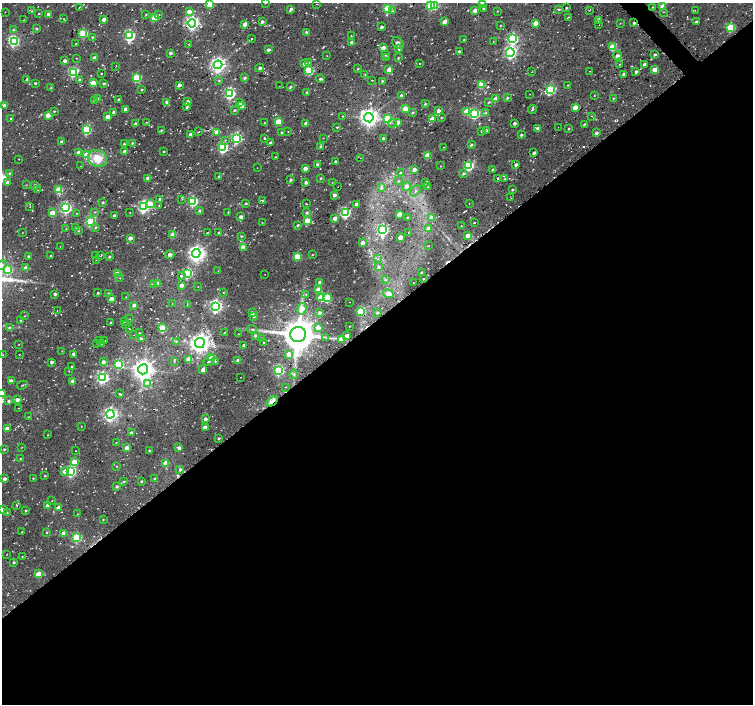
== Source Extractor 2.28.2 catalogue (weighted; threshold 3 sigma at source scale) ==
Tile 15 of 4 x 4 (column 3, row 4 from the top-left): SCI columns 3032-4533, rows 224-1627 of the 6037 x 5999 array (HDU 1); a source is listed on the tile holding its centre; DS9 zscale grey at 2 x 2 block average (1 PNG px = mean of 2 x 2 image px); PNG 755 x 706 px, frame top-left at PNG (2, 3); each listed source drawn as its Kron ellipse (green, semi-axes under 4 px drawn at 4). Shown black and unused: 55% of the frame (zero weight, under 2 of 3 exposures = <1% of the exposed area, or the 3 px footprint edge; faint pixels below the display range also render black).
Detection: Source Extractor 2.28.2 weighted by HDU 2 'WHT'; one run over the whole footprint, this tile lists its part. Background 0.0519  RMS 0.0082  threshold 0.0367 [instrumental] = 3 sigma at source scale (4.5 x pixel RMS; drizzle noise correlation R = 1.50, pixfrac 1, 0.0396/0.0396 arcsec/px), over >= 5 px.
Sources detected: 477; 1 inside a brighter object's white glare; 17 cosmic-ray / hot-pixel residue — neither listed nor drawn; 3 inside a brighter listed object's ellipse — not listed separately; the other 456 listed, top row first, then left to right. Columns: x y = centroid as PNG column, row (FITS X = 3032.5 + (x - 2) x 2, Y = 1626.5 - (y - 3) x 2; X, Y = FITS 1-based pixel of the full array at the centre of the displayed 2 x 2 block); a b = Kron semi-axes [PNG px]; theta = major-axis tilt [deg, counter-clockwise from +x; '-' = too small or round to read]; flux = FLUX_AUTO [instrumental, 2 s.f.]
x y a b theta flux
265 3 3 2 - 1.3
483 3 3 3 - 13
210 4 3 3 - 44
317 4 2 2 - 0.84
430 6 3 3 - 80
435 6 3 3 - 53
79 7 2 2 - 1.3
653 7 3 2 - 1.2
663 7 3 3 - 24
388 8 3 3 - 74
483 8 3 3 - 1.8
566 8 2 2 - 2
291 9 3 2 - 5.3
559 9 3 2 - 2.6
475 10 3 2 - 13
590 10 2 2 - 0.66
695 10 2 2 - 0.53
31 11 2 2 - 0.77
189 11 3 3 - 12
393 11 3 2 - 1.8
497 11 2 2 - 0.8
5 12 2 2 - 1.2
663 12 2 2 - 1.1
39 14 2 2 - 1.5
48 14 3 2 - 6.1
146 15 3 2 - 1.3
159 15 2 2 - 1
155 17 3 3 - 48
569 17 2 2 - 3.2
64 19 2 2 - 1.2
104 19 3 2 - 12
23 20 2 2 - 1
599 20 3 3 - 11
445 21 4 2 - 11
262 22 3 2 - 5.3
696 22 3 2 - 2.6
192 23 4 4 - 410
535 23 3 3 - 19
620 23 2 2 - 0.61
634 23 2 2 - 3.5
245 24 3 3 - 13
599 25 2 2 - 0.51
500 26 2 2 - 0.92
381 27 2 2 - 4.9
730 27 3 3 - 94
36 29 3 2 - 1.9
13 30 3 3 - 2.2
306 32 3 3 - 2.1
83 33 3 3 - 98
130 36 4 3 - 210
351 36 2 2 - 0.86
92 37 3 2 - 1.7
251 39 2 2 - 2.7
513 39 4 3 - 220
464 40 3 2 - 1.4
14 42 4 3 - 110
493 42 2 2 - 0.76
352 43 3 3 - 7.1
398 43 6 5 - 5
76 44 3 2 - 1.3
189 44 3 2 - 1.2
612 47 3 3 - 49
383 48 3 3 - 16
399 48 3 3 - 3.1
268 50 3 2 - 5.7
459 51 3 3 - 2.1
170 53 2 2 - 4.3
510 53 4 4 - 310
385 55 3 3 - 2.2
655 55 2 2 - 3
327 56 2 2 - 0.71
617 56 4 2 - 4.8
77 58 2 2 - 0.94
94 58 3 3 - 9
387 58 3 3 - 4.1
398 58 3 2 - 1.3
65 61 2 2 - 7
308 63 3 2 - 2.2
304 64 3 3 - 8.5
420 64 2 2 - 1.1
620 64 3 2 - 1
644 64 3 2 - 4.7
218 65 4 4 - 620
116 66 2 2 - 1.4
260 68 4 3 - 4.5
358 69 3 2 - 1.6
389 69 3 3 - 19
309 70 3 3 - 76
655 70 4 3 - 18
589 71 2 2 - 0.83
73 72 3 3 - 170
532 72 2 2 - 0.83
636 72 3 2 - 4
101 74 2 2 - 0.86
365 74 3 2 - 1.3
624 74 3 2 - 5.4
137 78 3 3 - 80
244 78 3 2 - 3.6
320 79 4 2 - 3.2
27 80 3 3 - 6
80 80 3 3 - 3.7
372 80 2 2 - 1.1
219 81 3 3 - 1.6
382 81 2 2 - 2.1
35 83 2 2 - 2.4
93 83 3 3 - 39
104 84 2 2 - 2.5
179 85 3 3 - 5.9
481 85 3 3 - 47
568 85 2 2 - 1.2
279 86 2 2 - 0.68
290 87 4 3 - 1.9
51 88 3 2 - 1.4
550 89 4 3 - 170
142 90 3 2 - 1.6
307 92 2 2 - 2.6
230 93 4 4 - 210
530 94 2 2 - 0.93
401 96 4 3 - 5.2
594 96 2 2 - 0.75
97 98 3 3 - 2
507 98 3 2 - 2.1
613 98 2 2 - 1.3
118 99 3 2 - 1.9
496 99 3 3 - 23
94 101 3 2 - 5.6
166 102 3 3 - 4.4
187 102 3 2 - 8.4
489 102 4 2 - 1.9
240 103 3 3 - 2.4
425 104 3 2 - 1.9
4 106 3 3 - 5.9
242 106 3 3 - 13
187 107 3 3 - 2.7
575 107 3 3 - 21
125 109 2 2 - 7
405 109 3 3 - 59
532 109 4 3 - 2.3
234 110 3 2 - 2.2
54 111 2 2 - 1.5
438 111 3 3 - 7.8
467 111 4 3 - 50
114 112 3 2 - 8.7
413 112 2 2 - 2.6
486 113 4 3 - 3
474 114 4 3 - 170
48 115 3 3 - 18
343 116 3 2 - 1.2
592 116 2 2 - 0.71
107 117 3 3 - 12
11 118 3 2 - 1.2
369 118 5 4 - 920
441 118 2 2 - 1.3
388 119 3 3 - 97
432 119 3 3 - 19
146 122 2 2 - 1.1
278 122 3 3 - 44
398 122 3 3 - 6.8
264 123 2 2 - 0.85
306 123 3 3 - 6.1
392 123 2 2 - 0.69
514 123 2 2 - 4.7
135 124 2 2 - 5.2
584 125 3 2 - 3
337 127 2 2 - 1.9
558 127 2 2 - 0.57
538 128 4 3 - 6.7
568 129 2 2 - 1.6
87 130 3 3 - 120
161 130 2 2 - 1.6
482 131 2 2 - 3.4
487 131 3 2 - 1.7
199 132 4 2 - 0.99
217 132 3 3 - 19
282 132 3 2 - 2.3
288 132 2 2 - 0.78
596 133 3 3 - 3.9
191 134 3 3 - 5.5
521 135 3 2 - 2.3
236 138 4 4 - 220
264 138 3 2 - 1.8
323 138 2 2 - 0.74
383 139 3 2 - 4
225 140 3 2 - 1.3
61 142 3 2 - 4.7
132 143 3 3 - 2.2
271 143 2 2 - 6.6
124 144 2 2 - 2.1
471 145 3 2 - 2.6
320 147 4 3 - 2.1
443 147 2 2 - 0.73
223 148 4 3 - 170
164 151 2 2 - 1.4
79 152 3 3 - 14
125 152 3 3 - 13
534 153 3 2 - 4.7
86 155 3 3 - 51
427 155 3 3 - 31
275 157 2 2 - 0.98
98 158 10 8 -25 32
360 158 2 2 - 0.71
19 159 2 2 - 0.55
336 162 3 2 - 5.7
317 164 3 2 - 4.6
516 165 3 2 - 4.7
81 166 2 2 - 0.55
441 166 2 2 - 0.97
468 166 4 3 - 160
257 168 2 2 - 0.62
305 168 3 3 - 9.6
414 170 3 3 - 10
492 170 3 2 - 2.2
10 173 3 3 - 2
400 173 4 3 - 2.8
463 174 3 3 - 2.6
219 177 4 3 - 2.2
148 178 3 3 - 7.7
321 178 3 2 - 1.8
498 179 2 2 - 4.3
505 179 2 2 - 1.6
291 180 3 3 - 2.5
398 181 3 3 - 1.8
306 182 3 3 - 5.3
8 183 3 3 - 13
333 183 3 2 - 1.2
425 183 3 2 - 2.3
26 185 3 2 - 0.86
35 185 3 2 - 4.4
406 186 4 4 - 10
338 187 2 2 - 0.56
428 187 3 2 - 2.6
381 188 3 3 - 4.5
38 190 2 2 - 0.98
59 190 3 3 - 64
512 190 3 2 - 1.9
415 191 6 3 50 3.5
334 195 3 3 - 6.7
511 198 2 2 - 0.62
160 199 2 2 - 3.9
182 199 2 2 - 0.9
193 201 3 3 - 170
262 201 3 2 - 1.8
103 202 3 2 - 2.2
150 204 3 3 - 46
246 204 2 2 - 1.8
306 204 3 2 - 0.8
356 204 2 2 - 4.6
469 204 2 2 - 0.83
159 205 2 2 - 0.69
30 207 2 2 - 0.5
143 207 4 4 - 270
66 208 4 4 - 240
200 210 3 3 - 2.3
95 212 3 2 - 1.2
228 212 2 2 - 1.1
52 213 3 3 - 38
76 213 2 2 - 0.91
130 213 2 2 - 0.65
307 213 3 3 - 3.4
345 213 4 3 - 210
399 214 3 3 - 21
114 216 2 2 - 4.8
241 217 3 2 - 7.5
407 217 2 2 - 1.1
335 218 3 3 - 13
431 218 4 3 - 8.3
307 220 3 3 - 28
90 221 3 3 - 160
262 222 2 2 - 0.72
474 223 2 2 - 0.89
298 225 3 2 - 2.2
461 226 2 2 - 0.64
96 227 3 3 - 1.9
76 228 4 4 - 6.3
66 229 2 2 - 0.95
428 229 3 3 - 9.6
383 230 4 3 - 270
78 231 3 2 - 1.3
408 232 2 2 - 0.72
22 233 2 2 - 0.59
207 233 3 2 - 1
219 233 2 2 - 1.9
173 235 3 3 - 27
468 235 3 2 - 15
241 236 3 2 - 2
400 237 3 3 - 22
130 238 3 3 - 7.9
362 243 3 3 - 7
60 246 2 2 - 0.54
428 246 2 2 - 0.73
243 247 3 3 - 20
196 254 4 4 - 620
51 255 2 2 - 1.8
101 255 2 2 - 1.7
170 255 4 4 - 6.6
312 255 3 2 - 1.1
28 256 3 2 - 2.9
96 256 3 2 - 0.96
109 257 3 3 - 2.4
297 257 3 3 - 58
378 259 2 2 - 0.74
96 260 2 2 - 0.52
2 265 5 4 - 6.2
378 267 3 3 - 2.6
26 268 3 3 - 15
8 270 3 3 - 67
218 271 2 2 - 0.74
187 273 4 3 - 160
422 273 2 2 - 3.6
117 274 3 3 - 33
265 274 2 2 - 0.47
181 276 4 2 - 2.7
119 278 2 2 - 1.3
423 279 2 2 - 1
386 280 3 3 - 1.6
320 282 3 2 - 7.2
158 283 3 3 - 11
413 283 2 2 - 0.55
154 284 3 2 - 2.9
181 285 3 3 - 7.9
198 286 2 2 - 0.49
318 290 3 3 - 25
98 293 2 2 - 2.3
108 293 3 2 - 1.6
223 293 3 2 - 0.77
55 294 2 2 - 4.8
306 294 3 3 - 1.4
389 294 5 4 - 13
126 297 2 2 - 0.75
321 298 4 3 - 25
327 298 3 3 - 85
111 299 3 2 - 15
349 302 2 2 - 0.54
172 304 2 2 - 0.7
134 305 3 3 - 5
187 305 2 2 - 0.53
216 306 4 4 - 410
302 309 6 4 73 30
57 311 2 2 - 0.88
361 311 3 3 - 58
252 313 3 3 - 4.5
319 313 3 3 - 4.9
377 313 3 2 - 2.3
24 316 2 2 - 1
254 316 3 3 - 4.5
130 319 2 2 - 0.53
21 321 3 2 - 1.8
111 322 2 2 - 1.5
124 322 3 2 - 0.73
126 325 2 2 - 0.67
349 326 2 2 - 0.59
9 328 4 3 - 2.1
162 328 3 3 - 97
318 328 3 3 - 17
130 329 2 2 - 0.68
252 329 5 2 - 2.1
225 332 2 2 - 1.1
139 333 2 2 - 0.84
239 334 2 2 - 0.75
298 334 8 7 - 4100
134 335 2 2 - 0.59
255 336 3 2 - 3.2
347 336 3 2 - 10
325 337 3 2 - 1.9
261 338 3 2 - 2.5
141 339 3 3 - 3.8
341 339 3 3 - 23
99 341 3 2 - 7.4
105 341 2 2 - 0.74
176 341 4 3 - 1.9
101 343 2 2 - 3.1
200 343 5 5 - 1100
263 343 2 2 - 2
19 344 2 2 - 1.1
97 344 2 2 - 0.77
244 345 2 2 - 3.5
62 351 2 2 - 1.2
74 354 3 3 - 4.8
289 354 4 3 - 21
2 355 2 2 - 0.75
19 355 2 2 - 0.71
212 358 4 3 - 19
189 359 3 3 - 40
209 360 6 3 50 4.4
238 360 3 2 - 7.5
174 361 3 2 - 0.81
52 362 3 2 - 4.7
103 362 3 2 - 6
215 362 3 2 - 1.1
119 364 3 3 - 120
72 366 3 2 - 1.5
143 369 5 5 - 1200
203 370 3 2 - 11
279 370 4 3 - 190
69 371 2 2 - 0.8
294 374 5 3 - 2.8
102 377 4 4 - 310
241 377 2 2 - 0.65
11 381 3 3 - 10
72 381 3 3 - 4.9
147 384 4 4 - 14
22 385 5 2 - 1.7
286 387 2 2 - 0.93
2 393 3 3 - 16
120 394 4 2 - 1.6
17 400 3 3 - 8
8 401 3 3 - 3.5
272 401 6 2 37 29
19 408 2 2 - 0.61
110 414 4 4 - 460
28 417 2 2 - 0.74
205 419 3 3 - 6
81 426 2 2 - 1.2
205 427 3 2 - 13
7 429 3 3 - 13
131 433 3 2 - 2.9
48 435 2 2 - 0.79
219 438 2 2 - 2
116 443 2 2 - 0.71
22 447 3 2 - 0.75
127 448 3 3 - 12
179 448 3 3 - 5.3
4 449 3 2 - 2.1
76 451 2 2 - 0.6
150 451 2 2 - 1.7
20 459 2 2 - 0.83
74 462 3 3 - 31
166 463 3 3 - 26
117 466 2 2 - 0.83
180 469 3 3 - 2.7
65 471 4 3 - 14
70 471 4 4 - 220
45 476 2 2 - 1.3
33 478 3 2 - 1.2
4 479 3 2 - 5.1
155 479 3 2 - 4.3
124 481 3 2 - 1.3
141 481 2 2 - 1.8
117 487 3 2 - 2.9
52 500 2 2 - 0.77
48 505 3 3 - 15
17 506 3 2 - 1.3
58 508 3 3 - 12
2 510 3 2 - 8.9
26 510 2 2 - 1.7
7 512 2 2 - 1
77 514 2 2 - 0.92
103 519 3 2 - 1.2
21 532 2 2 - 1.2
47 532 3 2 - 1.4
64 533 3 3 - 12
77 537 3 3 - 120
7 554 2 2 - 0.62
22 556 2 2 - 0.92
13 562 3 3 - 1.9
39 574 3 3 - 33
Overlapping masked pixels (flux is a lower limit): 2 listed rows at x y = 634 23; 272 401
Isophote crosses this tile's border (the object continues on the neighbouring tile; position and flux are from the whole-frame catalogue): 9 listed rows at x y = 265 3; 483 3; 210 4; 653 7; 663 7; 2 265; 8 270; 2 393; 2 510
Diffuse or blended objects may show on this block-average render without a row.